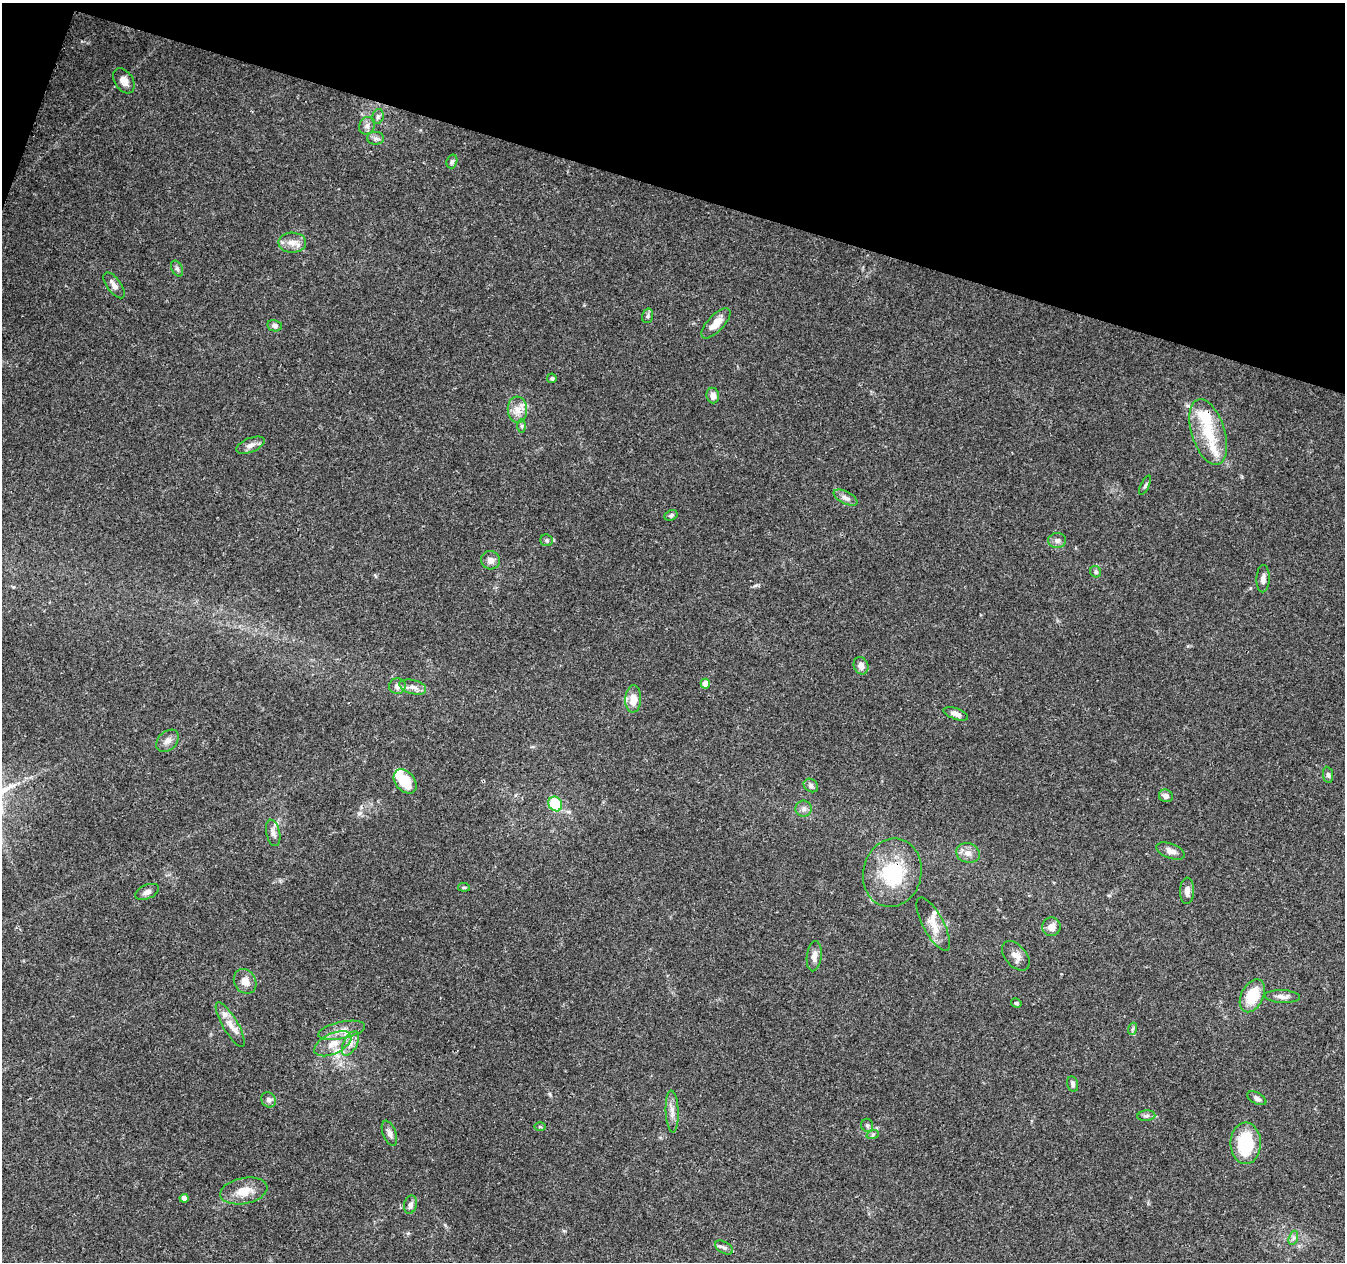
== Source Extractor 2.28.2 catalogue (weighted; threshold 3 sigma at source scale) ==
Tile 2 of 4 x 4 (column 2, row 1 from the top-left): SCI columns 1354-2696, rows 4062-5321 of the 5388 x 5541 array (HDU 1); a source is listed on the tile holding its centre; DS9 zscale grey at full resolution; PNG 1347 x 1264 px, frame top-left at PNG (2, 3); each listed source drawn as its Kron ellipse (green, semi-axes under 4 px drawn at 4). Shown black and unused: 15% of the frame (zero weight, under 3 of 4 exposures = <1% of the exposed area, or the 3 px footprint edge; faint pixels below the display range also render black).
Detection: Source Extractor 2.28.2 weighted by HDU 2 'WHT'; one run over the whole footprint, this tile lists its part. Background 0.0487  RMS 0.0025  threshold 0.0113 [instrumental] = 3 sigma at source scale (4.5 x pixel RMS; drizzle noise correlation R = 1.50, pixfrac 1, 0.0396/0.0396 arcsec/px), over >= 5 px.
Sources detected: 79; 1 inside a brighter object's white glare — neither listed nor drawn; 5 inside a brighter listed object's ellipse — not listed separately; the other 73 listed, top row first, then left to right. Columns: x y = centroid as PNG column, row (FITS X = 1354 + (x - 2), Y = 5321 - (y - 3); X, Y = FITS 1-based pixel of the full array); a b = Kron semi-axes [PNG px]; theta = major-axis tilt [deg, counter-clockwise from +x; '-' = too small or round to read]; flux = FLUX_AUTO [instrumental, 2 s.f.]
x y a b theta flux
124 81 14 9 -57 1.7
378 116 8 5 76 0.64
367 126 9 7 57 1
376 138 8 6 0 0.78
452 161 7 5 72 0.52
292 243 14 10 -1 2.4
177 269 8 5 -62 0.61
114 285 15 7 -53 1.4
647 316 7 5 76 0.55
716 323 19 8 47 3.1
275 326 7 5 -12 0.83
552 378 5 4 - 0.51
713 395 8 6 -83 1.7
517 410 13 9 -85 2.4
522 426 6 4 90 0.51
1208 432 34 16 -73 9
250 445 15 7 23 1.3
1145 485 10 3 65 0.46
845 498 13 6 -27 1.1
671 515 7 5 29 0.48
547 540 6 6 - 0.5
1057 540 9 7 -2 1
490 560 9 9 - 1.5
1096 572 6 5 - 0.57
1263 579 13 6 88 1.3
861 666 9 7 -67 1.3
705 684 5 4 - 2.5
397 686 8 8 - 1.4
413 687 14 7 -15 1.4
633 699 14 8 87 3.3
956 714 13 5 -20 1.3
168 741 13 9 44 1.4
1328 775 8 5 -82 0.61
405 781 14 9 -50 7.3
811 785 8 6 -36 0.78
1166 796 7 6 - 1.2
555 804 8 6 -59 12
804 809 8 8 - 0.97
273 833 13 6 -76 1.2
1171 851 15 7 -20 1.6
968 853 12 9 -18 1.8
892 873 34 29 75 15
464 887 6 4 -7 0.37
1187 891 13 7 88 1.4
147 892 13 7 22 1.2
933 924 29 10 -62 3.5
1051 927 9 9 - 1.9
814 956 15 7 83 1.6
1016 956 17 10 -49 2
245 981 13 10 -58 2.2
1252 996 17 11 63 7.9
1282 996 18 6 -3 1.5
1016 1003 5 4 - 0.42
230 1024 25 7 -60 2.9
1132 1029 6 4 71 0.43
342 1030 24 8 12 2.8
350 1043 13 6 63 1.6
333 1044 20 10 25 3.7
1073 1084 8 5 -77 0.69
1257 1098 10 5 -28 0.82
268 1100 8 7 - 0.82
672 1111 21 6 -88 1.8
1146 1116 9 5 4 0.69
867 1125 6 6 - 0.59
540 1127 6 4 0 0.28
389 1133 13 6 -68 1.1
873 1134 6 4 20 0.4
1246 1143 21 15 90 16
244 1191 24 13 11 4.2
184 1198 4 4 - 1.7
410 1205 9 6 76 0.98
1293 1238 7 4 71 0.62
724 1248 10 5 -29 0.79
Overlapping masked pixels (flux is a lower limit): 2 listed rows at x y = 1208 432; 892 873